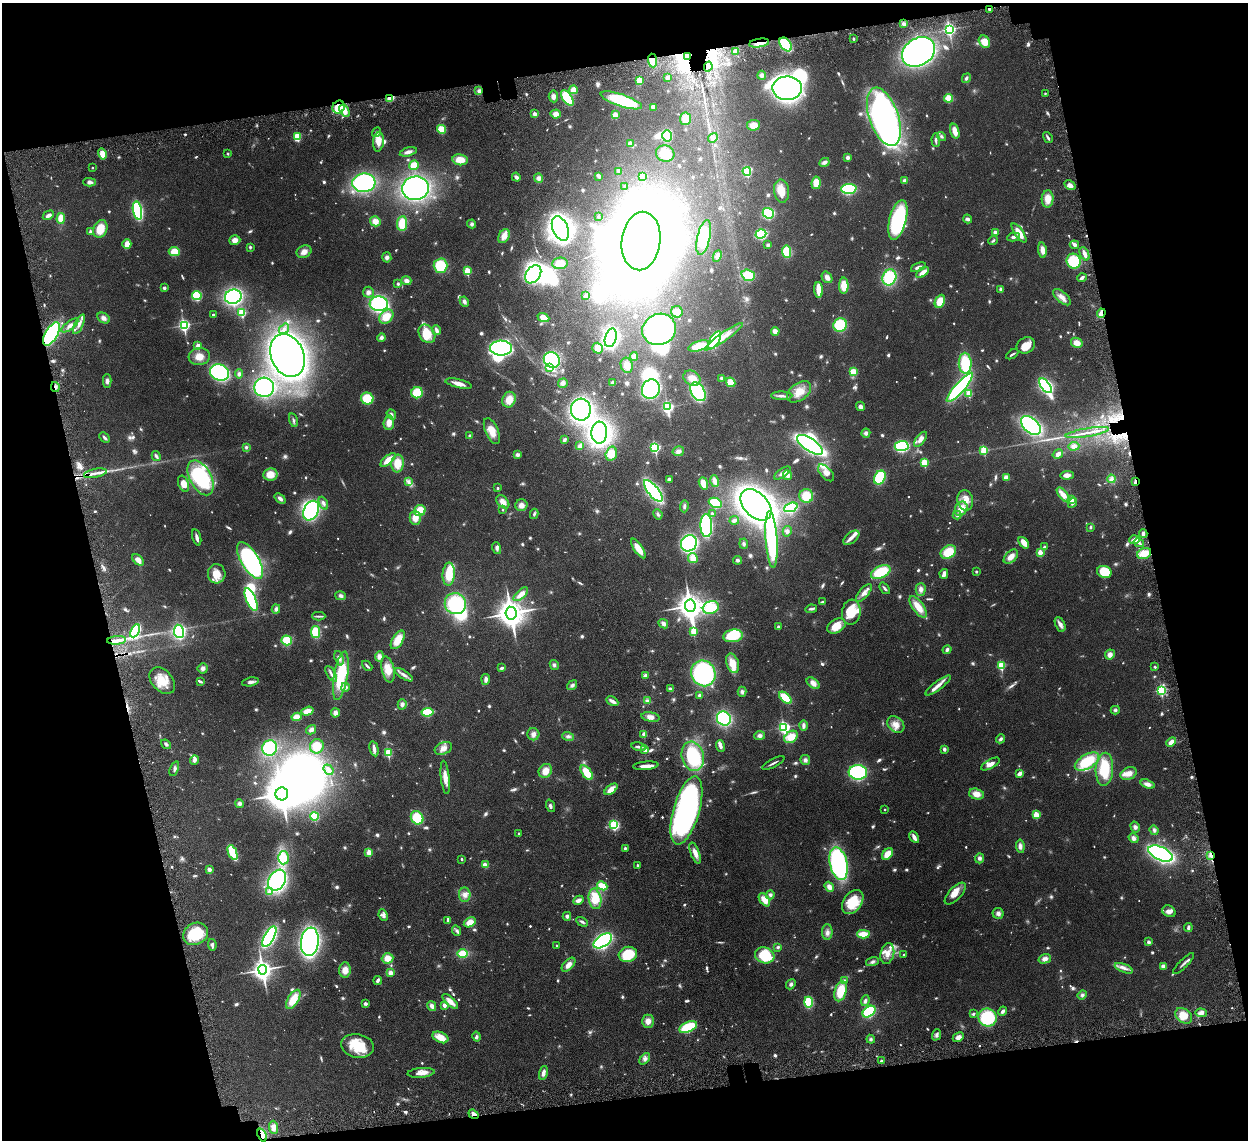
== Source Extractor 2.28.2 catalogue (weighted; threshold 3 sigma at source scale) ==
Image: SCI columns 88-5071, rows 358-4906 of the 5157 x 5153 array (HDU 1 of 3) = the unmasked area's bounding box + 8 px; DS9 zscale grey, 4 x 4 block average (1 PNG px = mean of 4 x 4 image px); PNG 1250 x 1142 px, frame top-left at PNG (2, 3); each listed source drawn as its Kron ellipse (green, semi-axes under 4 px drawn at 4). Shown black and unused: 25% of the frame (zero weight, under 6 of 12 exposures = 7% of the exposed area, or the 3 px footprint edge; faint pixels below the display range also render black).
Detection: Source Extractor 2.28.2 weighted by HDU 2 'WHT'. Background 0.0352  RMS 0.0025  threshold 0.0103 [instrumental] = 3 sigma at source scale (4.09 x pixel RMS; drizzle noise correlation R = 1.36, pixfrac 0.8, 0.05/0.05 arcsec/px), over >= 5 px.
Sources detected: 1078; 39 too faint to see at this stretch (4 x 4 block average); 30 inside a brighter object's white glare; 2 cosmic-ray / hot-pixel residue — neither listed nor drawn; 9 coinciding with a brighter row at this scale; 70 inside a brighter listed object's ellipse — not listed separately; of the other 928, all 500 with FLUX_AUTO >= 2.7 (the completeness limit of this list) listed and drawn (428 fainter detections not listed), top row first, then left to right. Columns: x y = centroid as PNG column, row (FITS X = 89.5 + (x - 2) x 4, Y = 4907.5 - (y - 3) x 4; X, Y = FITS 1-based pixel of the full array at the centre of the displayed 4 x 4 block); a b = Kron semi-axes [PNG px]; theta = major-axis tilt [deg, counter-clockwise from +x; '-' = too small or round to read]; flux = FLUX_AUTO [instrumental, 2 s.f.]
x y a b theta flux
990 9 4 2 - 3.4
904 24 4 3 - 4
949 29 3 2 - 330
853 39 2 2 - 6.7
984 42 6 5 - 17
759 43 10 3 9 10
786 44 8 5 -51 71
736 51 4 3 - 7.9
919 52 18 13 33 510
688 57 2 2 - 120
653 60 7 4 -85 12
708 66 5 3 - 4
762 75 4 4 - 4.8
667 78 4 3 - 5.2
966 78 5 3 - 3.4
639 81 3 3 - 20
787 88 15 12 -2 530
573 90 4 4 - 12
479 91 2 2 - 11
1045 93 2 2 - 2.8
553 96 6 4 -85 6.4
390 98 3 3 - 18
567 98 9 4 -55 52
949 98 4 4 - 25
621 100 21 6 -18 94
339 107 6 6 - 38
653 107 4 3 - 5.2
344 111 7 4 -60 13
535 114 2 2 - 18
556 114 5 4 - 8
615 115 4 4 - 11
884 117 30 14 -71 600
686 119 6 5 - 16
753 125 6 5 - 13
441 129 4 4 - 25
955 131 8 4 -73 16
376 132 5 3 - 2.8
667 136 5 5 - 55
297 137 3 3 - 44
941 137 5 3 - 2.8
713 138 5 4 - 5.4
1048 138 6 2 -60 3.2
936 140 7 2 -89 3.5
378 142 9 5 83 16
630 143 4 4 - 5.1
408 152 8 4 16 6.8
228 153 2 2 - 5.4
102 154 5 4 - 14
665 154 9 8 - 24
848 157 3 3 - 4.9
460 160 7 5 -8 18
824 162 5 4 - 4.7
414 165 5 4 - 20
92 168 2 2 - 2.9
618 171 3 3 - 3
747 171 4 2 - 73
599 176 4 3 - 5.1
516 177 5 3 - 5.5
642 177 3 3 - 21
539 178 5 4 - 5.1
904 181 4 4 - 3.1
89 182 6 4 -2 5.6
364 183 11 9 5 230
816 183 6 4 83 19
1070 185 6 3 -30 10
625 187 2 2 - 3.6
416 188 13 12 - 280
849 189 8 5 4 91
782 191 11 7 -84 18
1048 199 9 6 86 17
137 211 9 4 -79 140
768 213 6 5 - 76
48 215 6 3 29 6.8
598 216 2 2 - 5.1
61 218 5 4 - 21
968 219 4 3 - 4.5
898 220 20 8 76 170
375 221 5 5 - 12
402 224 7 5 85 32
472 224 4 4 - 3.6
560 228 13 7 -67 560
100 229 9 6 71 27
90 232 2 2 - 9.6
995 232 2 2 - 19
1019 233 11 4 -56 20
761 234 5 4 - 79
504 236 7 5 63 12
704 237 18 6 77 39
1014 237 6 3 12 5.2
235 240 6 5 - 8.8
993 240 5 2 - 2.8
641 241 29 19 83 2100
127 244 5 4 - 16
768 245 3 3 - 2.7
1074 245 4 3 - 4.1
250 247 2 2 - 7.8
1042 250 7 3 -81 11
174 252 5 4 - 23
304 252 8 6 25 9.8
786 252 6 4 -84 35
1085 254 7 2 -65 11
717 256 6 4 65 5.2
387 257 5 4 - 4.6
1074 261 7 7 - 55
560 263 8 6 6 14
440 266 7 7 - 50
918 267 8 3 22 5.2
467 271 2 2 - 65
922 272 7 3 37 12
533 274 10 7 55 290
748 275 7 5 -19 35
827 277 6 5 - 7.7
889 277 8 6 70 76
1082 278 5 3 - 4.1
406 281 5 4 - 6.1
398 284 2 2 - 8.1
844 286 8 4 -89 22
164 288 3 3 - 3.2
1001 289 3 3 - 3.5
819 290 8 2 -85 33
368 292 5 5 - 5.4
197 295 5 4 - 57
586 296 4 3 - 3.4
233 297 8 7 - 200
1062 297 11 5 -41 10
940 301 7 5 64 20
464 302 5 3 - 5.1
379 304 9 7 -3 170
677 312 6 5 - 7.4
242 313 2 2 - 91
1101 313 4 2 - 18
213 315 2 2 - 4.1
386 317 8 6 45 24
103 318 7 5 -29 6.9
543 318 6 3 -22 19
79 324 10 3 63 6.7
184 325 3 2 - 280
840 325 7 6 - 65
70 326 10 4 36 8.3
284 329 6 3 53 3.7
659 329 17 15 23 370
436 330 5 2 - 7
775 331 4 3 - 13
51 334 13 6 59 180
427 334 10 7 -55 28
724 337 23 3 35 21
381 338 4 4 - 4.2
611 338 9 5 73 270
715 340 10 4 60 85
1077 343 6 5 - 12
1026 345 9 7 29 16
198 346 2 2 - 30
699 346 11 5 17 48
501 348 11 7 -1 230
598 348 5 5 - 12
1012 354 7 2 31 2.8
287 355 22 16 -67 830
634 356 4 4 - 5.9
199 357 10 8 7 15
552 360 8 7 - 150
965 363 10 6 -89 60
627 365 8 6 -71 9.6
549 368 4 3 - 3.9
853 372 4 3 - 19
219 373 10 8 -17 170
239 374 4 4 - 3.9
692 378 9 7 -33 12
721 378 2 2 - 8.1
107 381 7 4 -89 5.6
731 382 5 4 - 17
563 383 5 5 - 6
613 383 4 3 - 5.5
459 384 14 4 -12 12
1046 386 8 4 -52 210
55 387 5 2 - 3.3
264 387 10 9 - 180
960 387 19 5 49 170
651 389 10 9 - 200
698 392 10 6 -57 160
799 392 13 8 38 20
417 393 6 5 - 39
969 393 2 2 - 50
782 396 10 3 -1 5.1
367 398 6 6 - 45
509 400 8 6 70 19
860 406 5 4 - 4.1
668 407 3 2 - 260
581 410 11 10 - 360
391 414 5 3 - 3.8
293 420 7 3 -75 3.3
389 423 7 5 85 13
1031 425 11 7 -43 180
492 431 14 6 -66 17
599 433 11 8 86 420
866 433 4 4 - 4.5
1087 433 22 2 10 9.2
470 436 4 3 - 3.2
105 438 6 2 -45 4.4
921 439 9 4 53 8.9
564 440 4 2 - 4.5
810 445 15 6 -34 300
580 446 3 3 - 7.5
902 446 7 5 4 120
1074 446 6 4 3 6.1
246 447 4 3 - 2.7
655 447 3 2 - 200
984 450 2 2 - 73
678 451 6 5 - 5.8
611 454 7 5 74 22
1058 454 5 3 - 9.1
517 455 4 3 - 4.9
156 456 5 3 - 3.6
388 460 9 4 40 22
924 462 2 2 - 70
398 463 9 6 83 23
95 473 11 2 12 8
782 473 9 3 34 6.7
826 473 10 5 -47 9.5
270 474 7 6 - 19
788 475 5 4 - 7.1
1067 475 7 3 5 8.4
201 478 19 10 -61 120
880 478 7 5 64 68
1006 478 4 4 - 8.2
669 479 4 3 - 3.5
1111 479 4 2 - 2.7
715 481 6 3 -71 12
409 482 4 3 - 3.5
1135 482 4 2 - 5.1
703 483 6 3 -69 15
183 484 8 5 -69 12
497 488 2 2 - 4.4
653 491 13 5 -51 200
1063 495 9 4 -50 12
806 496 7 7 - 29
280 498 6 3 -38 5.6
965 500 10 8 -79 16
1072 500 2 2 - 35
503 502 8 5 -45 11
323 503 7 3 -66 4.9
715 503 7 5 -25 41
1073 503 5 2 - 6.2
521 505 6 5 - 9
756 505 18 12 -46 650
684 506 6 3 88 2.9
791 507 7 4 22 75
961 509 7 6 - 20
503 510 2 2 - 3
311 511 10 7 63 170
420 511 6 5 - 28
712 513 2 2 - 5
534 514 5 3 - 2.9
658 514 5 3 - 3
957 515 4 3 - 3.1
415 518 7 5 -90 16
734 520 5 3 - 2.7
706 525 11 6 -88 210
1091 527 3 3 - 2.7
787 531 5 4 - 3.8
1143 534 4 3 - 3.6
197 537 8 2 -75 6.4
851 538 9 5 39 7.9
772 539 28 6 -86 190
1135 540 5 3 - 7.6
689 543 8 7 - 230
1024 543 6 4 -50 11
1139 543 5 2 - 3.5
744 544 5 3 - 2.9
1044 547 2 2 - 8.5
496 548 6 4 -74 4.1
638 548 11 4 -56 23
948 552 8 6 32 36
1040 552 2 2 - 31
1144 553 7 5 23 18
1011 557 8 5 45 12
693 558 5 4 - 15
138 560 7 4 -44 12
250 560 21 8 -59 240
737 560 4 4 - 3.3
976 571 2 2 - 5.3
881 572 10 6 25 53
1104 572 7 6 - 37
217 574 9 9 - 19
449 574 11 6 86 29
944 574 5 3 - 8.8
885 588 6 2 -51 3
921 589 6 5 - 5.9
864 593 11 4 50 8.1
521 594 9 4 42 12
341 596 5 4 - 4.1
251 599 12 4 -67 110
822 602 4 2 - 2.8
455 604 11 10 - 100
690 606 6 5 - 1600
918 607 13 5 -54 21
711 608 8 6 17 46
276 609 4 4 - 4
811 609 6 2 8 4.4
851 612 12 9 82 36
511 613 6 5 - 1700
319 616 6 2 0 3
663 624 5 4 - 5.6
1060 624 8 4 -65 6.9
836 626 10 6 28 25
778 627 2 2 - 8.8
135 631 7 4 62 110
179 631 7 5 -80 140
693 631 2 2 - 55
316 632 6 4 -79 39
733 636 10 6 8 54
116 640 9 3 5 8.4
287 640 5 5 - 42
398 640 10 5 59 25
947 650 4 3 - 4.3
1110 655 5 4 - 8.1
379 656 5 4 - 7
339 658 7 4 -71 7.1
733 663 10 6 -71 21
554 665 5 4 - 3.6
367 666 6 2 -43 2.9
1001 666 2 2 - 85
1155 667 2 2 - 5.9
203 668 5 5 - 5.8
502 668 4 2 - 3.8
388 669 13 6 -77 20
703 673 13 12 - 200
331 674 9 3 -59 4
404 675 10 3 -32 6.3
341 676 24 7 80 82
645 676 3 3 - 7.1
486 679 5 3 - 6.5
162 681 15 10 -49 28
200 681 4 2 - 2.9
251 682 8 4 10 5.9
813 683 7 4 -39 8.5
572 685 5 4 - 4.1
938 685 15 4 37 9.9
345 687 4 4 - 4.8
670 689 4 3 - 4.3
1161 690 2 2 - 150
742 692 5 4 - 3.9
700 695 4 3 - 4.4
785 698 8 4 -42 40
612 701 6 2 -29 7.6
648 701 4 3 - 3.2
402 704 5 4 - 4.8
1115 710 5 3 - 2.8
307 711 6 3 17 15
427 712 6 3 7 72
335 713 5 4 - 6.6
296 717 5 3 - 18
650 717 9 4 -10 8.1
724 719 7 6 - 120
803 725 5 3 - 5.9
896 725 9 7 -42 13
784 727 3 2 - 280
311 730 5 4 - 5.5
533 734 6 6 - 7.5
644 734 2 2 - 25
568 736 6 4 -16 4.5
760 736 5 4 - 4.9
791 737 7 5 36 24
1001 739 4 3 - 3.9
1171 742 5 3 - 10
166 744 5 3 - 3
317 746 7 6 - 19
721 746 6 3 -68 4.2
639 747 7 2 -12 5
270 748 8 7 - 94
443 748 9 6 22 11
374 749 8 2 -78 8.6
944 749 4 3 - 3.4
645 750 2 2 - 21
388 753 2 2 - 88
693 756 15 11 -75 100
194 760 5 4 - 4.2
805 760 5 5 - 4.5
1087 761 13 7 30 57
773 763 12 2 26 3.8
990 764 10 4 29 9.4
646 766 13 3 5 11
174 769 7 3 68 3.1
1104 769 16 9 87 54
329 770 6 4 -51 4.2
545 771 7 6 - 15
858 772 9 7 -4 140
587 773 8 4 -54 31
1020 774 3 2 - 9.3
1129 774 8 6 22 11
445 777 17 4 -84 14
1147 784 7 4 -19 8
611 789 7 4 38 15
282 794 6 6 - 2600
976 794 7 5 -16 13
239 803 4 4 - 4.5
550 806 6 3 -71 3.6
686 810 35 13 74 380
885 810 2 2 - 2.9
1036 815 2 2 - 50
314 816 4 4 - 31
417 818 7 6 - 48
613 825 3 2 - 36
1135 827 5 4 - 4.9
1154 830 5 4 - 3.8
519 834 2 2 - 5.4
914 837 6 3 -61 8.7
1133 838 5 4 - 5.6
1020 846 6 4 -83 5.9
625 848 2 2 - 3.2
369 852 2 2 - 46
233 853 8 3 -68 75
695 853 11 4 -69 10
887 854 7 4 48 18
1161 854 13 6 -25 300
1210 856 3 3 - 3.5
283 858 6 5 - 36
979 858 5 4 - 4.5
462 859 2 2 - 4
839 864 16 8 -77 210
485 865 4 3 - 11
637 865 2 2 - 5.2
209 869 2 2 - 19
277 880 11 8 58 200
602 886 5 3 - 26
829 887 5 4 - 8.9
269 892 4 2 - 6.4
955 893 14 6 46 14
465 895 7 6 - 8.1
770 895 4 4 - 3.4
595 899 10 6 -80 31
578 900 5 3 - 7
764 900 7 4 -55 15
853 902 13 9 54 40
1169 911 7 5 -31 7.7
998 913 5 5 - 5.2
383 915 6 4 -65 4.5
567 916 4 4 - 3.5
448 920 4 2 - 5.4
470 922 6 4 29 16
582 922 6 2 -30 2.8
1188 928 4 2 - 4.7
456 930 6 3 -66 3.3
827 932 8 5 -90 6.5
196 934 13 10 29 52
863 934 6 4 -2 21
269 937 11 5 60 200
603 941 10 6 34 240
310 942 14 9 83 410
1149 942 4 3 - 3.3
212 945 6 3 -80 4.3
556 945 2 2 - 2.8
778 947 3 2 - 3.6
887 953 11 6 77 14
463 954 5 4 - 30
628 954 9 7 15 48
904 954 2 2 - 3.5
765 955 10 7 -17 60
388 958 6 5 - 17
1045 959 6 4 16 7.2
872 962 7 3 17 3.8
1184 964 14 2 45 4.1
568 965 8 5 48 9.8
1163 966 4 3 - 5.8
1124 968 10 3 -23 7
263 970 5 4 - 930
345 970 7 5 84 14
390 973 4 4 - 7
378 980 4 3 - 4.3
844 981 4 3 - 3.2
791 984 5 4 - 3.7
841 991 10 6 76 37
1082 995 5 4 - 3.5
293 999 11 5 59 28
450 1001 10 4 -43 11
865 1001 5 4 - 3.8
808 1002 5 4 - 47
366 1004 3 2 - 5.7
444 1005 2 2 - 18
432 1006 5 3 - 6.5
1003 1011 5 3 - 4.6
869 1012 7 5 38 82
1201 1013 6 4 -4 6.4
973 1014 3 2 - 2.7
1184 1016 9 6 -38 22
987 1017 9 8 - 78
648 1021 6 6 - 10
688 1027 9 5 24 57
936 1035 5 3 - 3.4
440 1037 8 5 -24 19
477 1037 5 3 - 3.1
958 1037 6 4 27 6
871 1039 4 3 - 2.9
357 1046 16 11 -10 42
645 1059 7 4 51 5
881 1061 3 2 - 3.4
421 1073 13 5 5 13
543 1073 7 3 76 7.4
473 1114 5 3 - 7.4
274 1127 7 4 -87 8.9
262 1135 7 3 -69 20
Overlapping masked pixels (flux is a lower limit): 14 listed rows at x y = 990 9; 759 43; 688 57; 653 60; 708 66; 390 98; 339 107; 1101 313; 51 334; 55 387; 1135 482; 1210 856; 473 1114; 262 1135
Diffuse or blended objects may show on this block-average render without a row.